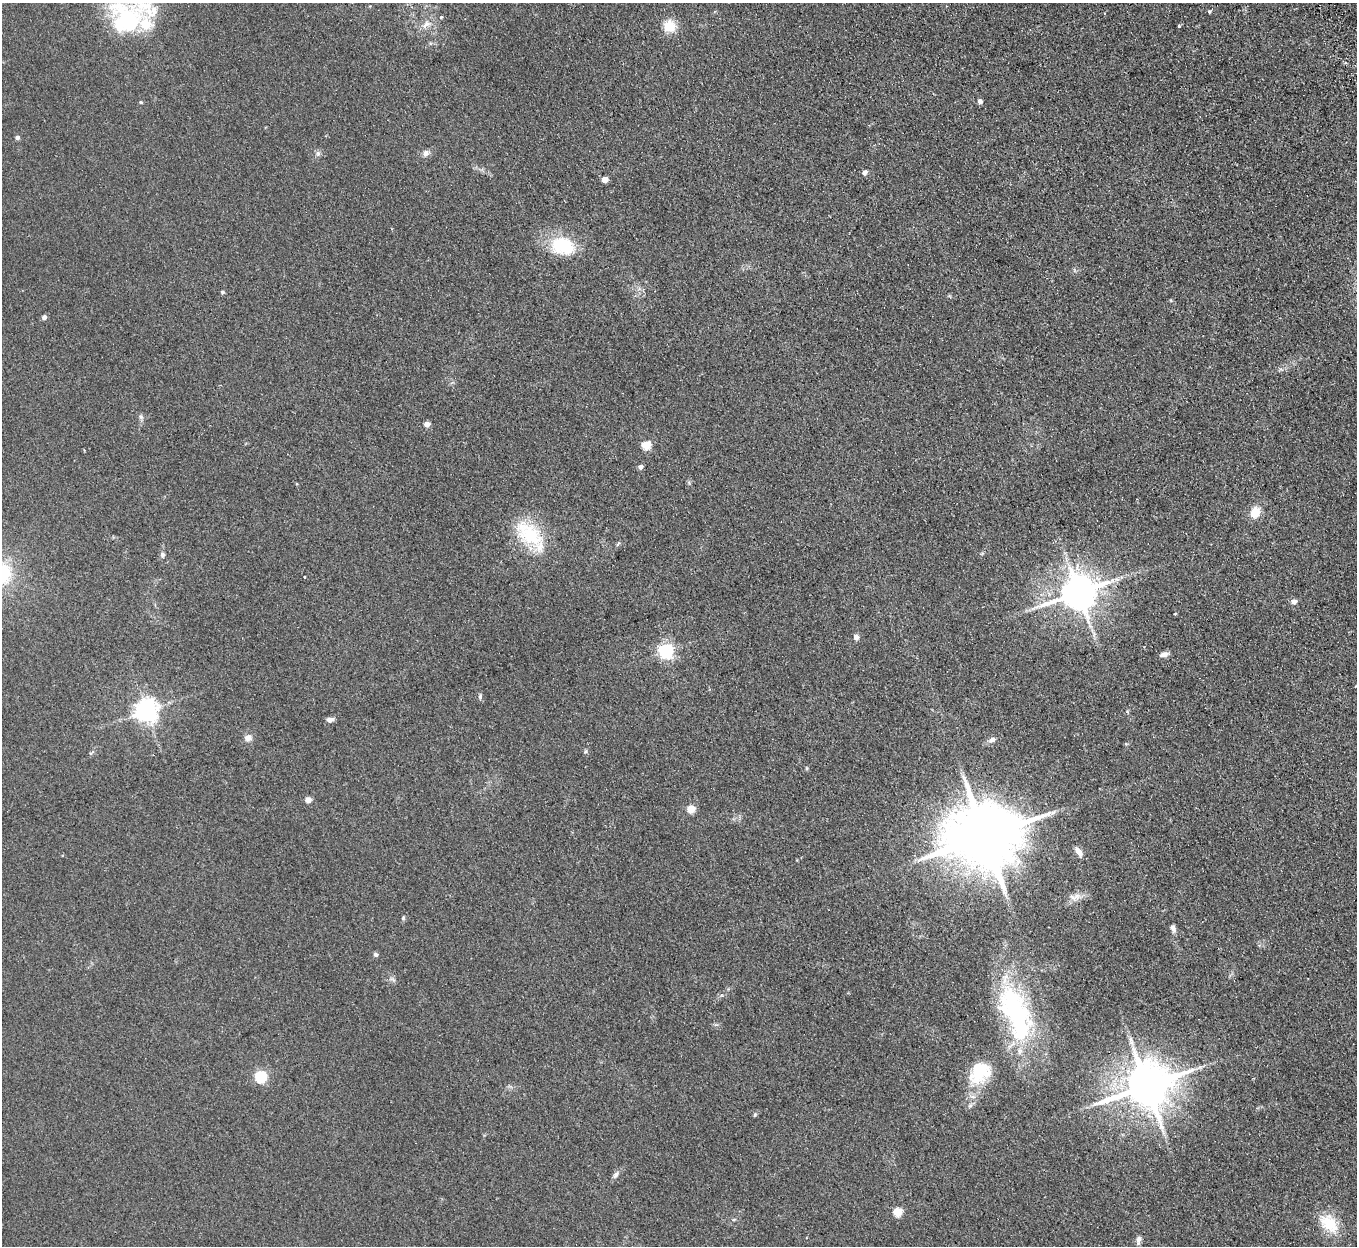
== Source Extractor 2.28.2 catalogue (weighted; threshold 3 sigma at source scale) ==
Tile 10 of 4 x 4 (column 2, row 3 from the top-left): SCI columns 1412-2766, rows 1420-2663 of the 5532 x 5451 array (HDU 1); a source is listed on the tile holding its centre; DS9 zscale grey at full resolution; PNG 1359 x 1248 px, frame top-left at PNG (2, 3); no overlay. Shown black and unused: <1% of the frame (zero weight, under 2 of 3 exposures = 3% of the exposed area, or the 3 px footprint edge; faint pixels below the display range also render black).
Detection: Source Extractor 2.28.2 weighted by HDU 2 'WHT'; one run over the whole footprint, this tile lists its part. Background 0.103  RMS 0.011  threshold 0.0513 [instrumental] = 3 sigma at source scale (4.5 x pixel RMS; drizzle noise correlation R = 1.50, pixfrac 1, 0.05/0.05 arcsec/px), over >= 5 px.
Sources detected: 61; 1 inside a brighter object's white glare — not listed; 2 inside a brighter listed object's ellipse — not listed separately; the other 58 listed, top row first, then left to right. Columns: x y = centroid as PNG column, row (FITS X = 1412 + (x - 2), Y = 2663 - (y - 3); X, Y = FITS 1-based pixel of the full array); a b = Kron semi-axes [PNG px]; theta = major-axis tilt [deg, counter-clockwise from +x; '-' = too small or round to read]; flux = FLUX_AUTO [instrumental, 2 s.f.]
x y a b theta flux
1209 11 6 4 -75 1.4
441 17 4 3 - 1.2
125 19 41 34 -48 110
426 24 14 8 39 8.6
669 26 13 12 - 21
1179 26 3 3 - 1.3
980 101 4 4 - 5.3
141 102 5 4 - 1.2
17 137 5 4 - 3.2
318 153 8 6 -70 2.7
426 153 9 8 - 4.5
864 172 5 5 - 4.8
605 179 5 4 - 15
562 246 28 19 -16 57
222 292 5 4 - 2
44 317 5 4 - 4.4
141 417 7 5 -47 2.5
427 424 4 4 - 9.6
646 445 5 5 - 46
640 467 4 4 - 4.7
1255 512 13 10 73 16
529 534 39 24 -38 67
618 544 8 3 45 1.5
162 555 7 6 - 3
2 573 24 21 -77 57
304 577 3 3 - 2.1
1078 592 11 9 20 3000
1294 602 6 5 - 5.1
856 637 6 6 - 5.1
666 651 6 6 - 320
1164 654 11 6 15 5.5
480 696 8 5 81 2.1
146 710 8 7 - 790
330 720 8 6 8 4.8
248 738 10 9 - 5.8
992 740 9 6 22 5
1126 744 5 3 - 1.2
586 751 6 4 48 1.6
91 753 7 4 44 1.6
308 800 5 4 - 12
691 809 5 5 - 32
984 836 21 16 13 12000
1078 851 14 6 -57 6.6
1073 898 13 6 -42 5.1
403 918 6 5 - 1.6
1173 928 9 6 -71 4.1
376 954 6 5 - 2.5
393 980 8 5 -45 2.6
1016 1013 78 33 -69 180
1200 1067 8 5 33 2.7
978 1074 36 20 28 44
261 1077 6 6 - 130
1147 1086 14 12 24 4800
755 1114 7 4 59 1.5
616 1175 9 6 59 3.7
897 1212 5 5 - 44
1329 1224 26 17 -48 34
1138 1240 12 6 80 4.9
Overlapping masked pixels (flux is a lower limit): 2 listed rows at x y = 1078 592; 1147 1086
Isophote crosses this tile's border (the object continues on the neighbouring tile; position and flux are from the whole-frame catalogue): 2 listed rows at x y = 125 19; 2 573